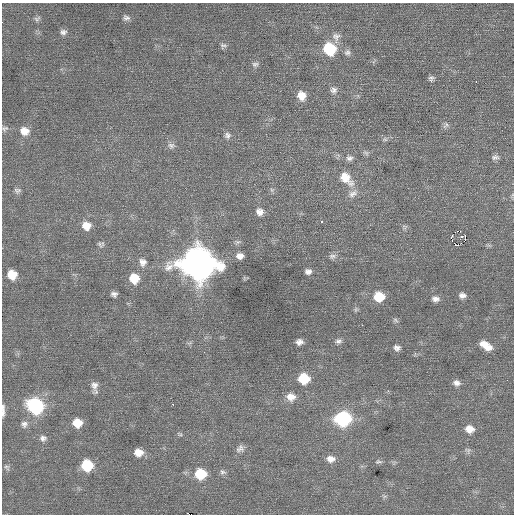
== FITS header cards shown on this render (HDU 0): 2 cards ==
NAXIS1  =                  512 / Axis length
NAXIS2  =                  512 / Axis length

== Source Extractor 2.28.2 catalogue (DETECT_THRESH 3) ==
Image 512 x 512 px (HDU 0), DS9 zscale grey, 1 PNG px = 1 image px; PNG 516 x 516 px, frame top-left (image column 1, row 512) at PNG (2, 3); no overlay
Background 0.101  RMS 0.71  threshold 2.12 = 3 sigma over >= 5 px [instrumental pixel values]
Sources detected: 82; all 82 listed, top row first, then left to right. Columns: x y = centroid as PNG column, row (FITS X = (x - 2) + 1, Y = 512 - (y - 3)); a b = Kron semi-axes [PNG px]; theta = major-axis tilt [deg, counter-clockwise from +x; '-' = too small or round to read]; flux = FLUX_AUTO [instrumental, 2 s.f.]
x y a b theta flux
126 18 8 6 -12 150
37 19 9 6 35 120
63 32 9 7 0 170
336 37 15 11 -89 360
223 45 9 6 13 130
329 49 11 10 - 2400
347 52 9 8 - 180
255 64 9 7 3 150
431 78 7 7 - 130
476 82 2 2 - 140
334 90 10 9 - 240
302 96 11 10 - 550
446 125 10 7 52 150
5 128 10 7 17 150
24 131 12 10 -23 520
227 135 9 8 - 190
385 139 7 6 - 120
171 146 11 8 -8 190
366 153 9 5 -20 120
495 157 9 6 3 150
350 158 10 8 7 200
346 178 20 11 -46 930
272 190 6 4 -45 91
17 191 10 8 -12 180
353 194 15 9 31 350
259 212 10 9 - 300
322 221 3 3 - 220
86 226 11 10 - 550
405 227 8 6 -9 110
458 231 3 2 - 16000
465 235 2 2 - 510
461 236 4 2 - 67
451 237 3 3 - 1400
465 239 3 2 - 64
100 244 10 5 -48 110
456 244 5 3 - 260
489 245 9 3 -21 69
240 256 9 7 -1 280
332 256 11 7 9 190
143 262 11 10 - 310
197 263 15 13 -8 89000
308 271 8 7 - 210
12 275 9 8 - 840
134 278 10 9 - 990
114 294 6 5 - 170
462 295 9 7 -3 230
379 297 10 9 - 1200
435 299 9 7 -7 240
356 310 7 5 69 90
395 320 8 6 -29 110
362 325 2 2 - 150
338 341 9 7 14 160
299 342 7 6 - 240
483 344 13 9 0 410
488 347 12 8 0 380
397 348 8 7 - 190
304 378 10 9 - 1600
507 380 2 2 - 40
456 383 10 7 -18 230
94 385 15 8 88 300
291 397 12 10 -13 480
173 404 2 2 - 160
35 406 11 10 - 5900
3 410 16 4 89 210
342 418 10 9 - 7100
77 423 9 8 - 790
24 424 10 10 - 240
469 429 10 8 -13 460
180 434 8 5 -27 85
43 438 10 8 4 210
240 448 12 9 42 230
468 450 8 7 - 130
138 452 10 8 2 510
331 459 11 9 -4 360
378 462 9 5 8 110
87 465 9 9 - 1900
7 467 10 6 -57 120
223 472 10 7 -23 140
200 474 10 9 - 1500
384 496 8 5 -24 91
188 514 2 2 - 590
191 514 2 2 - 160
At the frame edge (FLAGS 8, measured only in part): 4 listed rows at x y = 5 128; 3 410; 188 514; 191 514